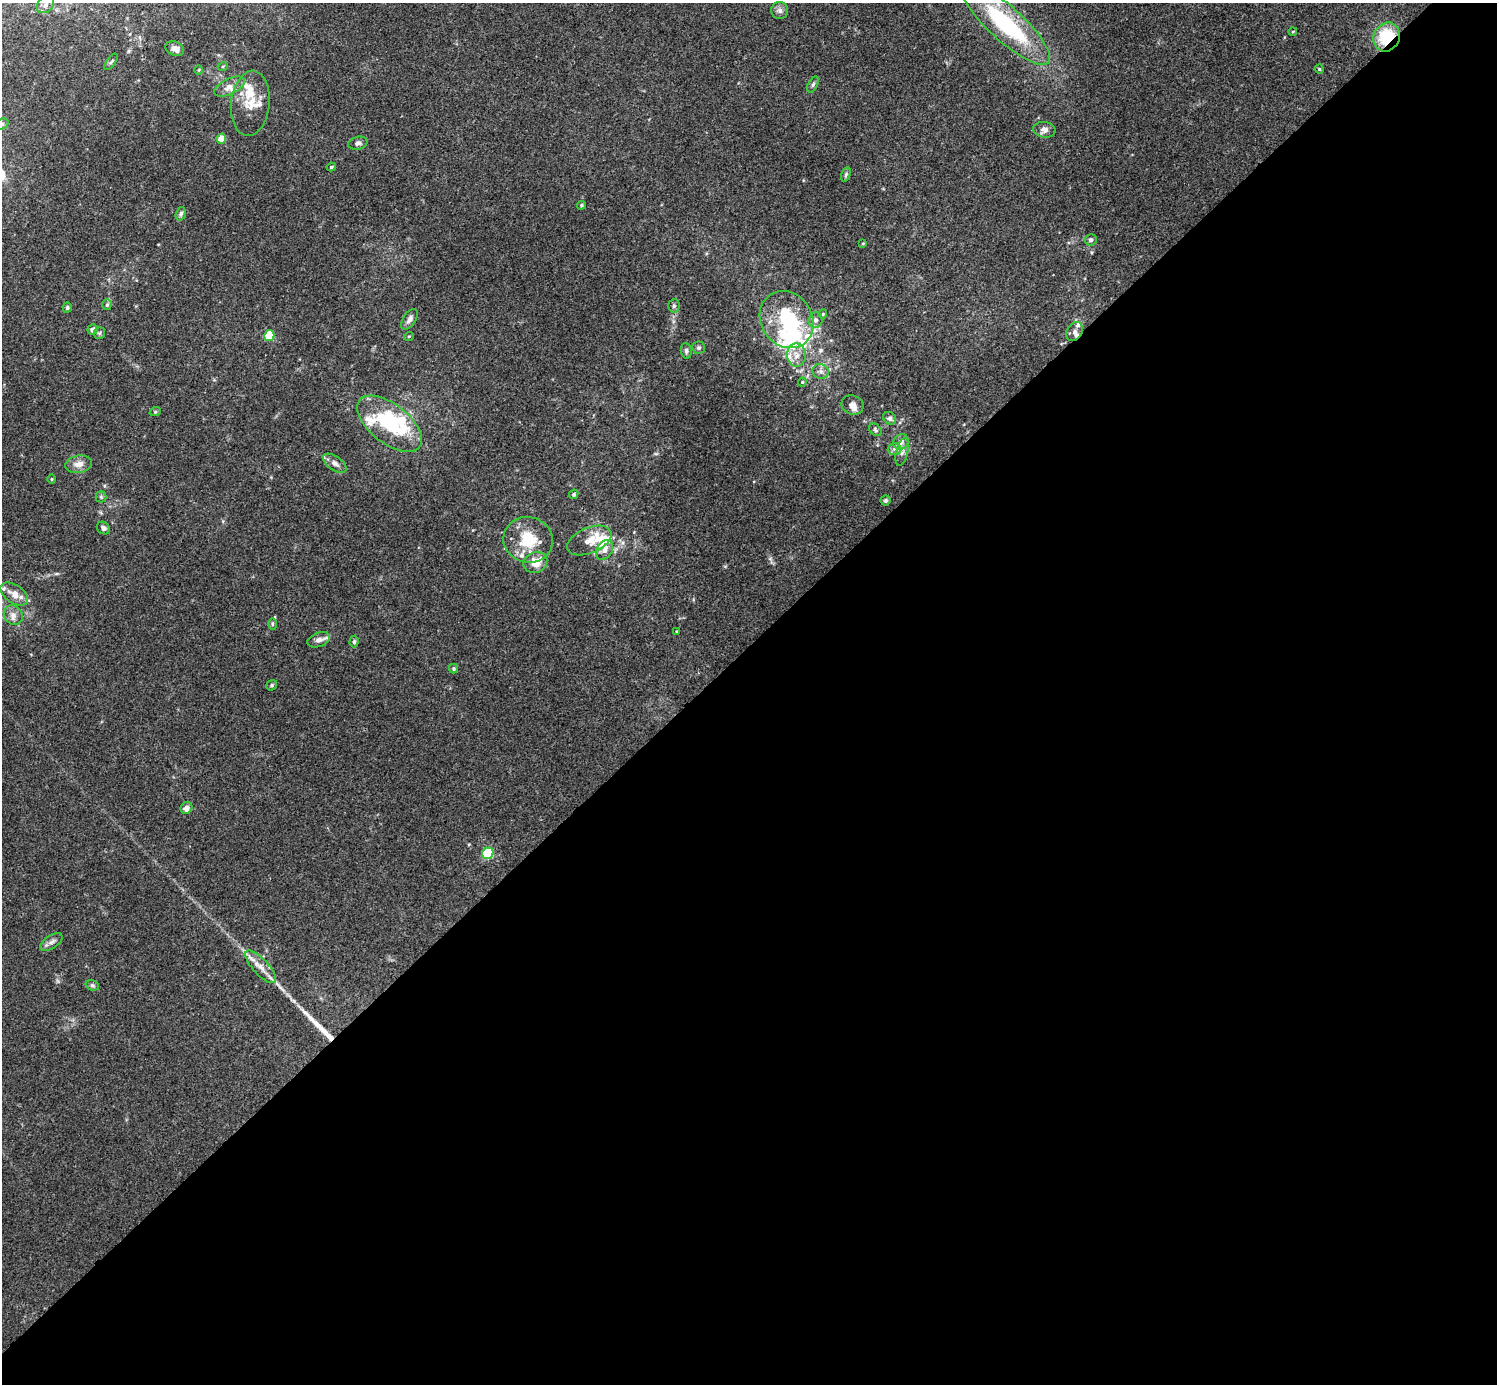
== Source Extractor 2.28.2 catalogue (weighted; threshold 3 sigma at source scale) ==
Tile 15 of 4 x 4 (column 3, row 4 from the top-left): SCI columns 2991-4485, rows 160-1541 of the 5985 x 5985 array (HDU 1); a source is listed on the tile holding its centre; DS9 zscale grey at full resolution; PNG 1499 x 1386 px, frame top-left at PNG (2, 3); each listed source drawn as its Kron ellipse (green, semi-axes under 4 px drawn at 4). Shown black and unused: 53% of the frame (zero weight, under 3 of 4 exposures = <1% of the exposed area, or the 3 px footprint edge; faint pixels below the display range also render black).
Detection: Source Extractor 2.28.2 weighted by HDU 2 'WHT'; one run over the whole footprint, this tile lists its part. Background 0.0348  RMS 0.0047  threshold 0.0211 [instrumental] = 3 sigma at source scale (4.5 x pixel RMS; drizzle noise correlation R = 1.50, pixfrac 1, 0.05/0.05 arcsec/px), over >= 5 px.
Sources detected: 94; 4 inside a brighter object's white glare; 1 cosmic-ray / hot-pixel residue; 1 long thin detection or spike segment (spike, bleed or trail) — neither listed nor drawn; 16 inside a brighter listed object's ellipse — not listed separately; the other 72 listed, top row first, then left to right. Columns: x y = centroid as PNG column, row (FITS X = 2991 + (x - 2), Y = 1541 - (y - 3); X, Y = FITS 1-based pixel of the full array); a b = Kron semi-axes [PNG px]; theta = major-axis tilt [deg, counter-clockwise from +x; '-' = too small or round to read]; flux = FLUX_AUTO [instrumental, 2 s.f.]
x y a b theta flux
46 4 10 7 45 2.4
780 10 8 8 - 2
1006 24 58 17 -42 55
1293 31 4 3 - 0.42
1387 37 15 13 60 22
175 49 10 7 -22 2.8
111 62 9 3 54 0.75
223 66 5 3 - 0.5
1319 69 4 4 - 0.51
199 70 5 3 - 0.43
813 84 8 4 63 1.1
230 87 17 7 26 3.6
250 103 33 19 84 12
2 124 7 5 20 0.95
1044 130 11 8 -9 2.2
221 139 5 4 - 7.8
358 143 10 6 13 1.6
331 167 4 4 - 0.64
846 175 7 4 71 0.87
581 205 4 4 - 0.59
181 214 7 5 71 1.1
1091 240 6 5 - 1
863 243 4 3 - 0.42
107 305 5 4 - 0.82
674 306 7 5 86 0.93
67 308 5 4 - 1
823 314 4 4 - 0.5
410 319 11 6 56 1.9
787 319 30 25 -56 33
815 320 8 7 - 1.8
92 329 5 5 - 2.1
1075 332 10 7 60 2.2
99 333 6 5 - 0.84
269 336 5 5 - 23
409 336 5 3 - 0.47
698 348 6 6 - 0.9
686 351 8 5 -82 1.1
796 355 11 9 -89 4.1
821 371 8 7 - 1.9
802 382 4 4 - 0.46
853 405 11 9 -20 3.3
155 412 6 3 19 0.49
890 418 7 5 -40 1.6
389 424 38 19 -38 42
875 430 7 5 -49 0.93
901 442 8 7 - 2.4
894 449 7 6 - 1.3
902 452 14 6 76 2.2
335 463 13 7 -35 2.5
79 464 13 8 9 3.8
52 479 5 3 - 0.47
574 494 5 4 - 0.78
101 497 5 5 - 0.84
885 500 5 5 - 0.82
103 528 7 5 -42 1.4
528 540 25 22 -14 18
589 540 23 13 23 6.9
604 550 11 7 57 3
535 562 12 10 25 7.5
14 594 15 9 -34 5.4
13 615 10 9 - 2.8
272 624 6 4 -90 0.64
677 631 3 3 - 0.42
319 640 12 7 20 2.4
354 642 6 4 87 0.82
454 669 5 4 - 0.69
272 685 6 4 38 0.69
187 808 6 5 - 2.6
488 853 6 5 - 41
51 942 13 6 33 2
261 967 21 7 -48 5
92 985 7 5 -18 0.82
Overlapping masked pixels (flux is a lower limit): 1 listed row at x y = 1387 37
Isophote crosses this tile's border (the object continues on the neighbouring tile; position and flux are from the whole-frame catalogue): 1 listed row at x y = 2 124